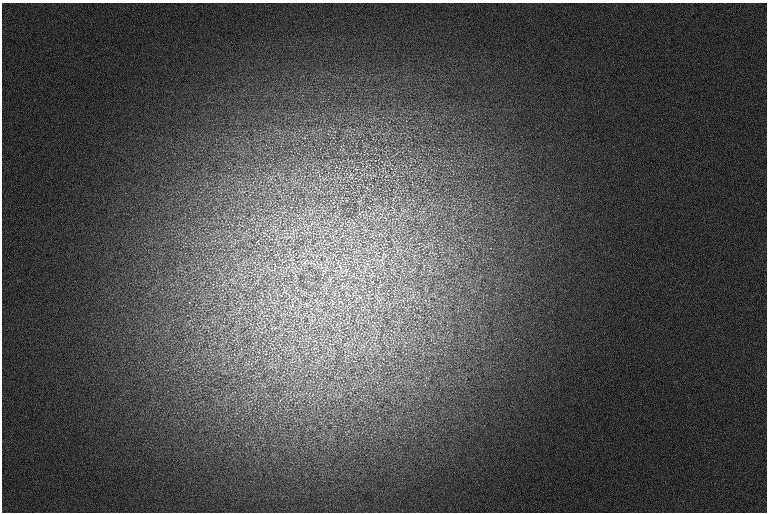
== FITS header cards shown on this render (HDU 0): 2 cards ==
NAXIS1  =                  765 /
NAXIS2  =                  510 /

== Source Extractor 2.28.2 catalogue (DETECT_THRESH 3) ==
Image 765 x 510 px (HDU 0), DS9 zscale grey, 1 PNG px = 1 image px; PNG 769 x 514 px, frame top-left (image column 1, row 510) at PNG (2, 3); no overlay
Background 109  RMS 11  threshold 33.5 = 3 sigma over >= 5 px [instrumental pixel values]
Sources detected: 14; all 14 listed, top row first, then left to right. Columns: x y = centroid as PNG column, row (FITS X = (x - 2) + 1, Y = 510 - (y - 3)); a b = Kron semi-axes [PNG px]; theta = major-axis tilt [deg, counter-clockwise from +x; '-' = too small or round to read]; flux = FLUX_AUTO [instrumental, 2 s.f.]
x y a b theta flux
365 230 6 5 - 1600
289 237 7 4 18 1600
384 255 12 6 -54 4100
291 259 7 4 70 1600
326 259 9 4 81 2300
355 260 12 4 33 2500
313 263 13 4 -22 3300
383 263 9 3 -74 1900
339 265 21 5 -64 5900
365 271 9 3 69 1600
372 274 8 2 36 740
329 279 7 4 -18 1300
360 297 7 4 -45 1500
306 304 9 4 -60 1300